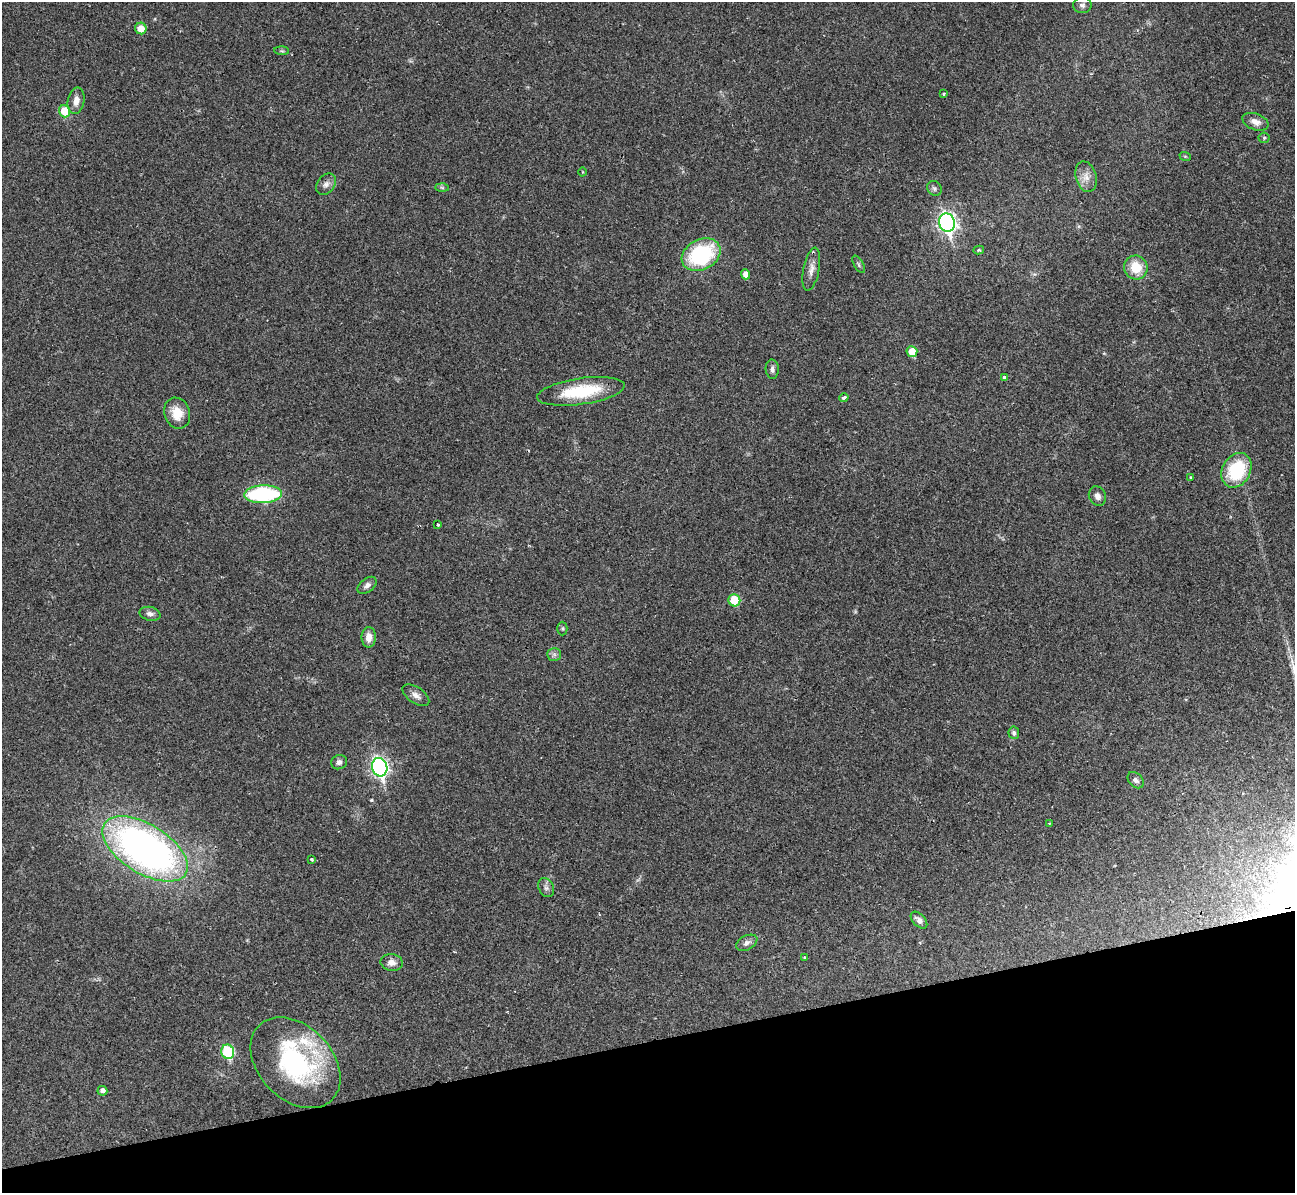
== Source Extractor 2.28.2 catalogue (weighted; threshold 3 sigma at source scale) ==
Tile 14 of 4 x 4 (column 2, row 4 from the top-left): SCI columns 1308-2600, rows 305-1495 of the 5239 x 5221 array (HDU 1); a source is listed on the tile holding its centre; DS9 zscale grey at full resolution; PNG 1297 x 1195 px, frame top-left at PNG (2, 2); each listed source drawn as its Kron ellipse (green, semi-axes under 4 px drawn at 4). Shown black and unused: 13% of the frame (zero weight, under 2 of 3 exposures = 3% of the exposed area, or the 3 px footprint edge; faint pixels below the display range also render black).
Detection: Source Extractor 2.28.2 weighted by HDU 2 'WHT'; one run over the whole footprint, this tile lists its part. Background 0.0282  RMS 0.004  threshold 0.0182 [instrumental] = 3 sigma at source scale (4.5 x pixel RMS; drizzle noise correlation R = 1.50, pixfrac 1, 0.05/0.05 arcsec/px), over >= 5 px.
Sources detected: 57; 1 too faint to see at this stretch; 1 cosmic-ray / hot-pixel residue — neither listed nor drawn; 1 inside a brighter listed object's ellipse — not listed separately; the other 54 listed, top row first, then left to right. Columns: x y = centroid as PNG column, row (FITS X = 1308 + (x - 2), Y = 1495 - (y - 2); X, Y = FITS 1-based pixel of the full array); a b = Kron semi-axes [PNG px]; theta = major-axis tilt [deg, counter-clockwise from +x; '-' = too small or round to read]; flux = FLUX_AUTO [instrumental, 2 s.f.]
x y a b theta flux
1082 5 9 8 - 1.5
141 28 6 5 - 4.6
282 51 7 4 -1 0.64
943 94 3 3 - 0.56
76 101 13 8 79 3.1
65 111 6 5 - 11
1255 122 13 8 -21 3
1264 138 5 5 - 0.59
1185 156 6 3 -19 0.42
582 172 4 3 - 0.33
1086 177 15 10 -74 3.8
326 184 12 8 54 2.1
442 188 6 4 -2 0.6
934 188 8 7 - 1
947 223 9 7 -74 150
979 250 5 4 - 0.72
701 255 20 15 28 36
859 264 10 4 -60 0.84
1136 267 12 11 - 9.2
811 269 22 8 79 3
746 274 5 4 - 2.6
912 352 5 5 - 6.7
772 369 9 6 -88 1.5
1004 377 3 3 - 1.9
581 391 44 13 8 22
844 398 5 3 - 1.5
177 413 16 12 -71 7
1236 470 18 14 60 24
1191 477 4 3 - 0.37
263 494 19 9 2 44
1097 496 10 8 -61 2
438 525 3 3 - 1.1
367 585 11 6 39 1.6
734 600 6 6 - 12
150 614 10 6 -14 1.7
562 628 7 5 -90 0.58
369 637 10 7 -89 3.6
554 654 7 6 - 1.2
416 695 15 8 -34 2.4
1014 733 6 5 - 0.95
339 762 8 7 - 1.5
380 767 9 7 -73 130
1136 780 9 6 -45 1.5
1049 823 3 2 - 0.45
145 849 48 24 -32 200
311 859 4 3 - 0.57
546 888 10 7 -62 1.4
919 920 10 6 -46 1.8
747 943 11 7 27 1.9
804 958 3 2 - 0.41
392 962 11 8 -8 2.6
228 1052 7 6 - 31
295 1063 52 37 -46 63
102 1091 5 5 - 1.5